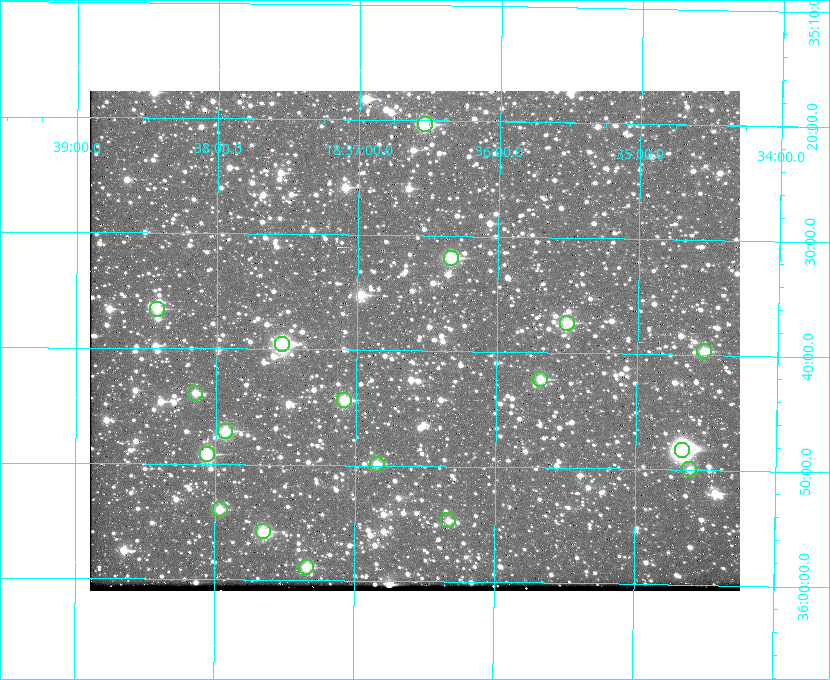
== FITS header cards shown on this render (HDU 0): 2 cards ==
NAXIS1  =                  650 / Width of table row in bytes
NAXIS2  =                  500 / Number of rows in table

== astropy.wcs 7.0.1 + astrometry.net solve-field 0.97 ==
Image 650 x 500 px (HDU 0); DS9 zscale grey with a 90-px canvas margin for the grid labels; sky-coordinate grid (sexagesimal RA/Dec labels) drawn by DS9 from the SOLVED WCS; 18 Tycho-2 reference stars matched to detected sources circled (green)
Header WCS: none
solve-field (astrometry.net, Tycho-2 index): SOLVED blind (the file carries no WCS)
Solved WCS: RA---TAN-SIP/DEC--TAN-SIP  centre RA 18:36:35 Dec +35:39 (279.15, +35.65 deg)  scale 5.21 arcsec/px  FOV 56.5' x 43.4'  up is +179 deg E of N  parity flipped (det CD > 0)
(file carries no celestial WCS; the grid is the blind solution)
Tycho-2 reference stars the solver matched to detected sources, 18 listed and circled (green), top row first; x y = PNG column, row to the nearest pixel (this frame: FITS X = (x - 90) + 1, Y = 500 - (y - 91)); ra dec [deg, ICRS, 3 dp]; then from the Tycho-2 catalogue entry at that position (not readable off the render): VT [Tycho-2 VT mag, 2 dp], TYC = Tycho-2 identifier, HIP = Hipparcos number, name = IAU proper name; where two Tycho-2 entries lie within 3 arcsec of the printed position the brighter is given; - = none
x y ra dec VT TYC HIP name
425 124 279.134 +35.339 9.91 2645-980-1 - -
451 258 279.085 +35.532 9.84 2645-710-1 - -
157 309 279.606 +35.610 10.50 2645-565-1 - -
567 323 278.877 +35.623 10.37 2632-1282-1 - -
282 344 279.382 +35.660 8.88 2649-136-1 91311 -
704 351 278.632 +35.662 10.68 2636-195-1 - -
540 379 278.922 +35.705 10.37 2636-96-1 - -
195 393 279.537 +35.731 11.00 2649-31-1 - -
344 400 279.271 +35.739 10.27 2649-22-1 - -
225 431 279.483 +35.786 9.96 2649-1276-1 - -
682 450 278.667 +35.805 7.78 2636-68-1 91080 -
207 454 279.516 +35.819 10.07 2649-1464-1 - -
377 464 279.212 +35.831 10.99 2649-1529-1 - -
689 469 278.654 +35.833 11.29 2636-133-1 - -
220 509 279.492 +35.899 10.86 2649-1492-1 - -
448 520 279.083 +35.912 11.42 2649-1448-1 - -
263 531 279.414 +35.931 10.32 2649-1381-1 - -
306 567 279.337 +35.982 10.50 2649-1232-1 - -